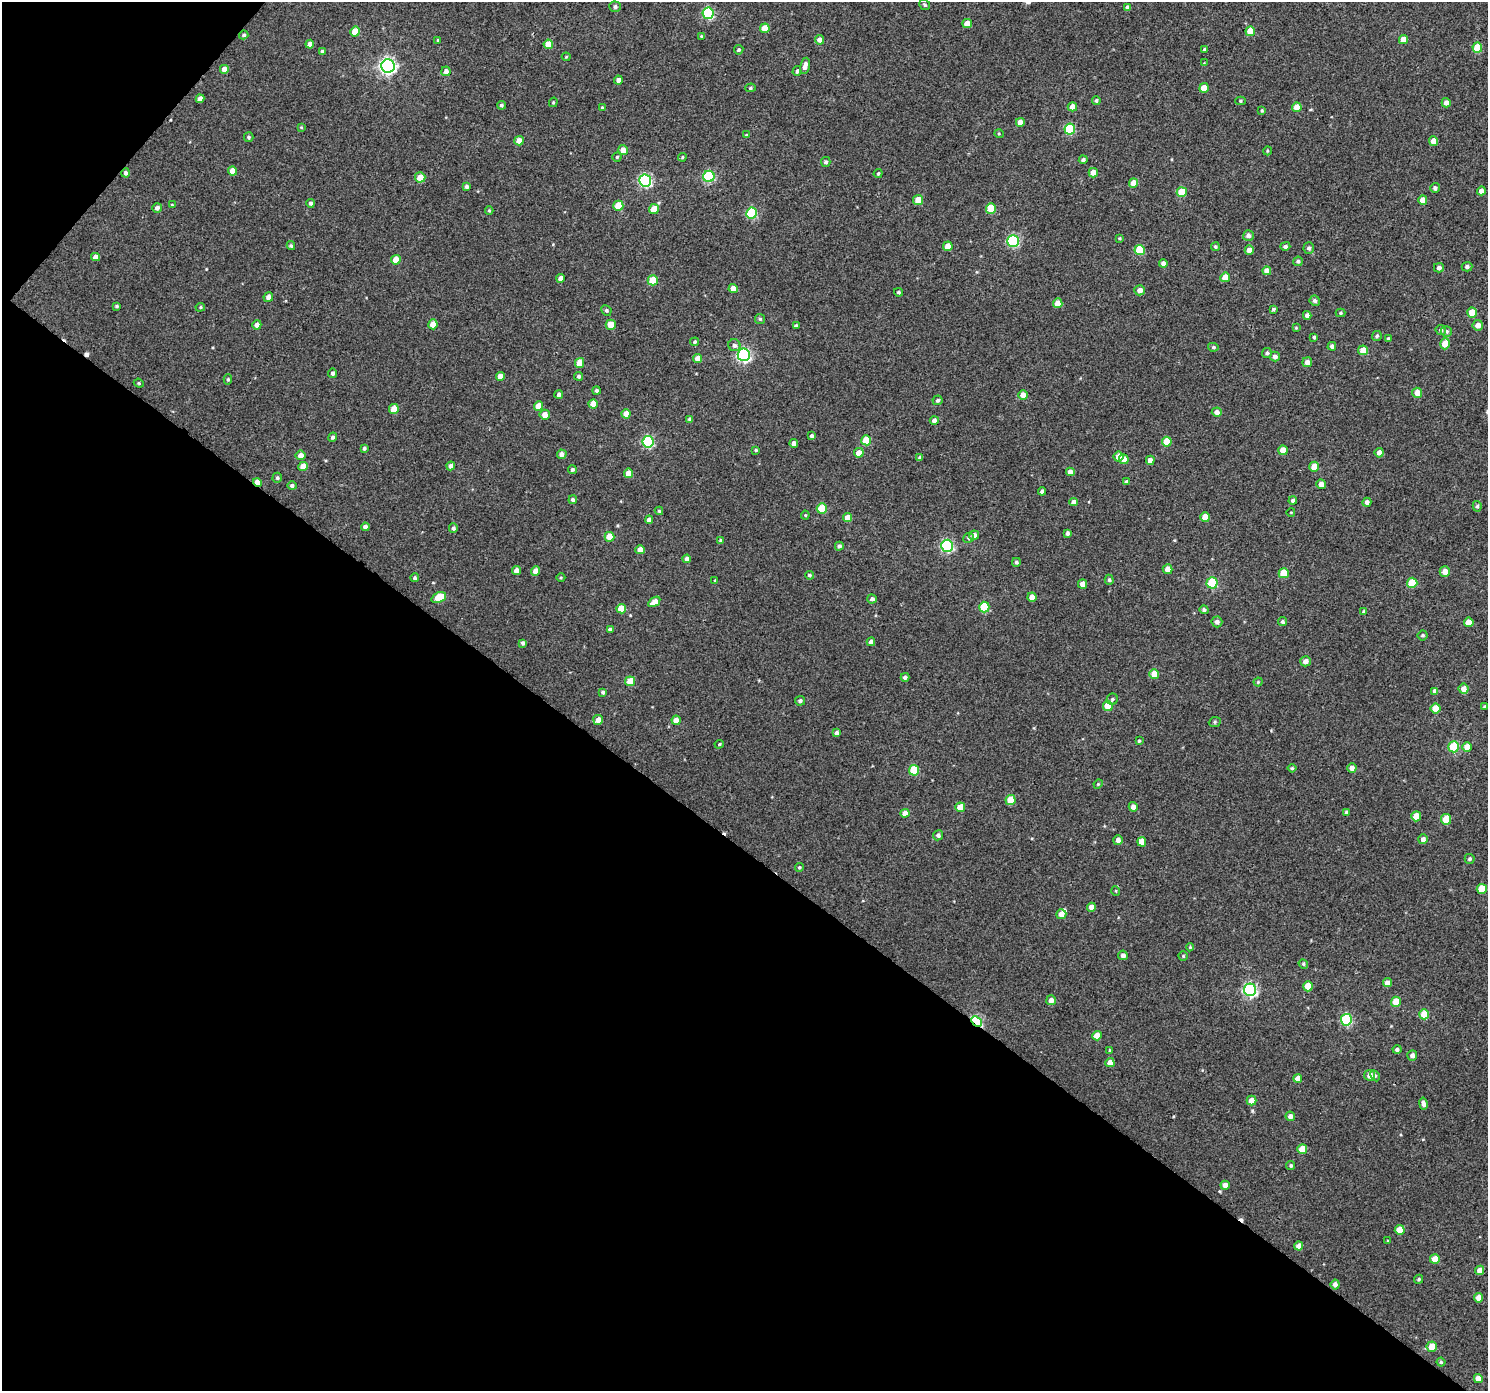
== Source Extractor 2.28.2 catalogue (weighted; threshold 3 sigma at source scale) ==
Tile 9 of 4 x 4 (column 1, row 3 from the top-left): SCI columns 39-1524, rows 1611-2999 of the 6026 x 6065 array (HDU 1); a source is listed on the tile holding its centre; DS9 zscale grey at full resolution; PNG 1490 x 1393 px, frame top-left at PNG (2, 2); each listed source drawn as its Kron ellipse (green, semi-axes under 4 px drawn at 4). Shown black and unused: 41% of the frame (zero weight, under 3 of 4 exposures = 5% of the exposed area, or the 3 px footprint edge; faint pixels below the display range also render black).
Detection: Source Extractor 2.28.2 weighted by HDU 2 'WHT'; one run over the whole footprint, this tile lists its part. Background 0.012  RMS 0.0058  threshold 0.0263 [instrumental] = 3 sigma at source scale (4.5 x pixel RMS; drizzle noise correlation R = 1.50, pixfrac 1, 0.0396/0.0396 arcsec/px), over >= 5 px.
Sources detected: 314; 3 cosmic-ray / hot-pixel residue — neither listed nor drawn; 1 inside a brighter listed object's ellipse — not listed separately; the other 310 listed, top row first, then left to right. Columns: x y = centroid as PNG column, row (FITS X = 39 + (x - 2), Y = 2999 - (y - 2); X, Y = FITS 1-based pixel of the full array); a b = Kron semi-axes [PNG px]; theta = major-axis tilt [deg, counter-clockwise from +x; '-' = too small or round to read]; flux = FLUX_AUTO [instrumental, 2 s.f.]
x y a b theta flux
925 5 6 5 - 1.1
615 7 5 5 - 1.3
1127 7 4 4 - 1.7
708 13 6 5 - 53
967 23 5 4 - 4.4
765 28 5 4 - 7.8
1250 31 5 4 - 10
355 32 5 5 - 11
244 35 4 4 - 1
701 36 4 3 - 0.63
1403 39 4 4 - 6.5
438 40 3 3 - 0.74
819 40 4 4 - 2.9
310 44 4 4 - 3.5
548 44 4 4 - 8.2
1477 47 5 5 - 15
1204 49 4 3 - 0.68
739 50 5 4 - 1
322 51 4 4 - 1.2
566 57 4 4 - 0.58
1204 63 4 4 - 0.47
388 66 7 6 - 180
805 66 8 4 78 3
224 69 4 4 - 4.7
446 71 5 4 - 3
797 71 5 4 - 1.1
618 80 4 4 - 2.7
750 88 5 4 - 0.8
1204 88 5 4 - 7.3
200 99 4 4 - 3.7
1096 100 4 4 - 1
1240 101 5 4 - 0.8
553 102 5 4 - 0.61
1446 103 5 4 - 2.6
501 105 4 4 - 0.93
602 107 3 2 - 0.51
1072 107 5 4 - 4.8
1297 107 5 4 - 8.1
1262 110 4 3 - 0.58
1020 122 4 4 - 3.8
301 127 4 4 - 0.6
1070 129 5 5 - 34
999 134 5 3 - 0.57
746 135 4 3 - 0.55
249 137 5 5 - 0.99
519 141 5 4 - 4.7
1434 141 5 4 - 5.2
623 150 5 5 - 5.4
1267 151 4 3 - 0.5
617 157 4 4 - 0.7
682 157 4 3 - 0.63
1083 160 4 4 - 1.2
826 162 5 4 - 1.3
233 171 4 4 - 5.9
126 173 4 4 - 1.4
878 173 5 3 - 0.76
1093 173 5 4 - 3.9
709 176 6 5 - 47
420 177 5 5 - 7.9
645 181 6 6 - 83
1133 183 5 4 - 6.5
467 187 4 4 - 1.3
1435 188 5 4 - 1.7
1481 191 4 4 - 3.7
1182 192 5 5 - 16
918 200 5 5 - 6.2
1423 200 4 4 - 4.9
311 203 4 4 - 1.5
172 205 3 2 - 0.54
618 206 5 5 - 12
157 208 5 4 - 2.2
991 208 5 5 - 13
654 209 5 5 - 7.6
489 210 4 4 - 0.73
752 213 5 5 - 40
1248 235 5 5 - 2.1
1119 238 4 3 - 0.57
1013 241 6 5 - 63
291 246 4 4 - 0.95
948 246 5 4 - 7
1285 246 5 4 - 1.5
1215 247 4 4 - 0.86
1309 248 5 5 - 1.4
1140 250 5 5 - 22
1249 250 4 4 - 3.7
95 257 4 4 - 3.4
396 260 5 5 - 6.7
1298 261 4 4 - 1.2
1163 263 4 4 - 2.2
1467 267 5 5 - 1.3
1439 268 5 4 - 1.9
1267 271 4 4 - 5.1
1225 277 5 4 - 7.5
561 278 4 4 - 3.2
653 280 5 5 - 13
733 288 4 4 - 5.4
1140 290 5 5 - 3.3
899 292 4 4 - 0.92
268 297 5 4 - 2.4
1315 301 5 5 - 1.5
1058 303 5 4 - 5.6
117 306 3 3 - 0.82
200 307 5 4 - 0.66
1273 309 3 3 - 0.93
606 310 5 5 - 1
1341 313 5 4 - 0.79
1472 313 5 5 - 9.8
1307 315 4 4 - 2.2
760 319 5 5 - 0.83
433 324 5 4 - 5.2
257 325 5 4 - 3.3
611 325 5 5 - 7.3
1478 325 5 5 - 3.7
796 326 4 3 - 1.4
1296 328 4 3 - 0.51
1441 330 5 5 - 1.4
1446 331 5 5 - 1.2
1377 336 5 5 - 0.89
1314 337 3 3 - 0.89
1388 339 3 3 - 0.73
695 342 4 4 - 1.1
1445 344 6 5 - 8.6
734 345 6 6 - 1.9
1332 346 4 4 - 1.7
1213 347 5 4 - 0.86
1363 350 5 4 - 8.5
1267 353 5 5 - 1.3
744 355 6 6 - 110
1275 357 5 4 - 2.4
697 358 4 4 - 5.3
1307 362 5 5 - 3.2
580 363 5 4 - 7.2
332 373 5 4 - 1.4
500 376 4 4 - 4
579 376 4 4 - 1.2
228 379 5 4 - 0.81
139 383 5 4 - 0.66
596 391 4 4 - 1.4
1417 393 5 5 - 4.8
559 394 4 4 - 1.6
1023 395 5 5 - 4.6
938 400 5 5 - 1.2
593 404 5 4 - 6.6
538 406 5 4 - 7
394 409 5 4 - 9.1
1217 412 5 4 - 2.9
626 414 4 4 - 5.1
545 415 5 5 - 4.1
690 419 4 3 - 1.6
934 420 4 4 - 2.3
812 436 4 4 - 0.96
332 437 5 4 - 1.3
866 440 5 5 - 16
648 442 6 5 - 59
1167 442 5 5 - 12
794 443 4 4 - 3
364 448 4 4 - 1.1
756 450 4 4 - 0.64
1283 450 5 4 - 5.8
859 453 5 4 - 5.7
1379 453 5 4 - 3.1
562 454 5 4 - 2.7
300 455 5 5 - 3.9
1119 457 5 5 - 5.7
920 458 4 4 - 1.1
1124 459 5 4 - 6
1150 460 4 4 - 3.4
303 466 4 4 - 6.8
451 466 4 4 - 2.8
1314 467 5 5 - 8.4
572 469 4 4 - 1.1
1070 472 4 4 - 3.7
629 473 4 4 - 5.9
277 478 5 4 - 0.91
258 482 5 4 - 6.9
1126 482 4 4 - 1.2
1321 484 5 4 - 3.7
292 486 4 4 - 1.3
1042 491 4 3 - 1.7
573 500 4 4 - 1.8
1293 500 4 4 - 1.7
1074 502 4 4 - 3.4
1367 502 4 4 - 2.1
1477 506 5 4 - 1
822 508 5 5 - 15
659 511 4 4 - 0.59
1291 512 4 3 - 0.41
805 515 4 4 - 0.65
1205 517 5 5 - 7.1
848 518 4 4 - 5.8
649 520 4 4 - 2.5
365 527 4 4 - 2.3
453 528 5 4 - 1.5
1067 533 4 3 - 1.4
974 535 5 4 - 2.5
609 537 5 5 - 9.4
969 538 5 5 - 1.2
721 541 4 3 - 1.2
839 546 4 4 - 1.4
947 546 6 6 - 78
640 550 4 4 - 4.8
687 559 4 4 - 2.7
1016 562 4 4 - 1.2
1168 569 5 5 - 3.9
517 571 4 4 - 4.8
536 571 5 4 - 5.3
1445 572 5 5 - 4.6
1284 573 5 5 - 10
809 575 4 4 - 0.97
561 577 4 3 - 0.55
415 578 4 4 - 1.1
715 580 4 3 - 0.53
1109 580 5 4 - 0.97
1212 583 5 5 - 33
1412 583 5 5 - 18
1083 584 4 4 - 4.3
439 597 7 5 24 12
1032 597 4 4 - 5.4
872 599 5 4 - 1.7
654 602 7 4 35 5.4
984 607 5 5 - 23
621 609 5 5 - 8.7
1204 610 4 4 - 1.2
1364 611 4 4 - 0.78
1217 622 5 5 - 2.1
1282 622 5 4 - 1.3
1469 622 5 4 - 7
610 629 4 3 - 1.9
1422 635 5 5 - 0.95
871 642 4 4 - 1.9
523 643 4 4 - 1.6
1305 661 5 5 - 3.5
1154 674 5 5 - 8.1
905 677 4 4 - 1.8
630 681 5 5 - 11
1258 682 4 4 - 0.74
1463 689 5 5 - 4
1435 691 4 4 - 2.7
603 692 4 4 - 1.1
1112 699 5 5 - 1.1
800 701 5 5 - 1.3
1108 706 5 5 - 12
1485 707 4 3 - 0.97
1436 708 5 5 - 8.8
598 720 5 5 - 3.8
676 720 4 4 - 4.6
1215 722 6 5 - 0.98
837 733 4 4 - 2.1
1139 741 4 4 - 0.79
719 744 5 4 - 0.62
1454 747 5 5 - 27
1467 747 5 5 - 5.7
1292 768 4 4 - 0.75
1352 768 5 4 - 2.7
914 770 5 5 - 19
1098 784 5 4 - 0.63
1010 800 5 5 - 11
960 807 5 4 - 7.4
1133 807 5 4 - 3.1
1347 812 4 4 - 1
905 813 4 4 - 4.4
1416 816 5 5 - 8.7
1446 819 5 5 - 15
938 835 5 5 - 1.6
1423 839 5 5 - 2.3
1118 840 5 4 - 3
1142 842 4 4 - 6
1470 859 5 5 - 1
799 867 4 4 - 0.77
1482 889 5 5 - 12
1116 891 5 3 - 0.44
1091 907 4 4 - 3.9
1061 914 5 5 - 4
1190 947 4 4 - 0.71
1123 955 5 4 - 2.3
1183 956 4 4 - 0.8
1303 964 5 4 - 0.89
1387 983 4 4 - 4.7
1308 986 5 5 - 11
1250 990 6 6 - 110
1051 1000 5 5 - 2.7
1396 1002 5 5 - 8.6
1424 1014 5 5 - 10
1346 1020 6 5 - 55
977 1021 6 4 -44 66
1097 1036 5 4 - 7.3
1397 1049 4 4 - 1.4
1110 1050 4 3 - 0.58
1412 1055 5 5 - 2.5
1110 1063 4 4 - 4.8
1370 1075 5 5 - 3.5
1375 1076 6 4 -63 0.94
1298 1078 4 4 - 3.1
1252 1101 5 5 - 5.7
1423 1104 6 3 -79 2
1290 1116 5 4 - 2.6
1302 1149 5 5 - 9.1
1291 1165 4 4 - 0.91
1225 1185 4 4 - 4.3
1400 1230 5 5 - 7.9
1388 1241 3 3 - 0.63
1299 1246 4 4 - 4.1
1435 1259 5 5 - 10
1480 1270 4 4 - 4.4
1419 1279 5 4 - 0.95
1335 1285 5 4 - 2.7
1478 1298 5 4 - 4.7
1432 1347 5 5 - 9
1441 1362 4 4 - 0.82
1478 1379 4 4 - 6.3
Overlapping masked pixels (flux is a lower limit): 2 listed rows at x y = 258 482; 977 1021